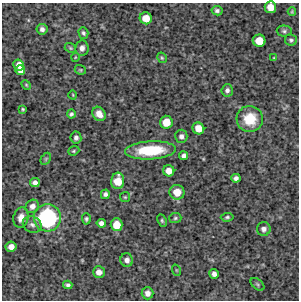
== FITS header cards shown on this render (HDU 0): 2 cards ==
NAXIS1  =                  297 /Length X axis
NAXIS2  =                  298 /Length Y axis

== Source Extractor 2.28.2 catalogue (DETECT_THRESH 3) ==
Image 297 x 298 px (HDU 0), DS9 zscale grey, 1 PNG px = 1 image px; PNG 301 x 302 px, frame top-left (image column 1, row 298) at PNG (2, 3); each listed source drawn as its Kron ellipse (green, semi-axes under 4 px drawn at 4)
Background 5110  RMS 210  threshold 642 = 3 sigma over >= 5 px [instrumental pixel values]
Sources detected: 58; all 58 listed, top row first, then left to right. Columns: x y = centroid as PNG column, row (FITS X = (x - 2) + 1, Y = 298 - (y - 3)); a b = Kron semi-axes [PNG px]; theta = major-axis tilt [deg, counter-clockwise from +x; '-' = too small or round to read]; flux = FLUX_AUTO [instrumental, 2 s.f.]
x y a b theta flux
270 7 6 6 - 1.6e+05
217 11 5 4 - 3.6e+04
292 12 4 3 - 1.7e+04
146 18 6 6 - 1.8e+05
42 29 5 5 - 4.5e+04
284 31 7 5 0 2.9e+04
83 33 6 5 - 3.0e+04
291 40 6 6 - 3.1e+04
259 41 6 6 - 2.2e+05
70 48 6 4 -22 2.0e+04
82 48 8 6 82 6.6e+04
75 57 4 3 - 1.0e+04
162 58 5 4 - 1.7e+04
274 58 4 3 - 1.3e+04
19 65 6 5 - 1.0e+05
20 70 5 5 - 6.0e+04
80 70 6 4 -21 1.9e+04
26 85 5 4 - 1.5e+04
227 90 6 5 - 4.8e+04
73 95 5 3 - 1.1e+04
23 109 3 2 - 1.5e+04
71 114 4 4 - 2.9e+04
99 114 7 6 - 1.0e+05
250 119 13 13 - 3.9e+05
166 122 6 6 - 2.0e+05
198 128 6 5 - 1.7e+05
181 136 6 6 - 5.4e+04
76 138 6 5 - 4.0e+04
150 150 25 9 3 6.9e+05
74 151 6 4 21 2.0e+04
184 156 5 4 - 4.2e+04
46 159 6 4 60 2.0e+04
169 171 5 5 - 1.2e+05
236 178 4 4 - 4.7e+04
118 181 8 6 85 2.3e+05
35 183 5 4 - 5.8e+04
177 192 7 7 - 1.9e+05
105 194 5 4 - 4.2e+04
125 197 5 5 - 1.9e+04
32 206 7 6 - 6.6e+04
227 217 6 4 7 2.6e+04
21 218 10 7 76 1.1e+05
47 218 14 13 - 1.8e+06
175 218 6 5 - 2.5e+04
86 219 5 4 - 2.7e+04
162 220 6 4 -64 2.1e+04
101 223 4 4 - 5.3e+04
32 225 10 8 -29 6.4e+04
117 225 6 6 - 2.2e+05
264 229 7 7 - 5.4e+04
11 247 5 5 - 8.9e+04
127 260 7 6 - 6.6e+04
176 270 6 3 -71 1.3e+04
99 272 6 5 - 8.1e+04
214 274 5 4 - 6.3e+04
257 284 8 5 -39 2.6e+04
68 285 4 3 - 3.3e+04
148 293 6 6 - 7.7e+04
At the frame edge (FLAGS 8, measured only in part): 1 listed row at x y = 270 7